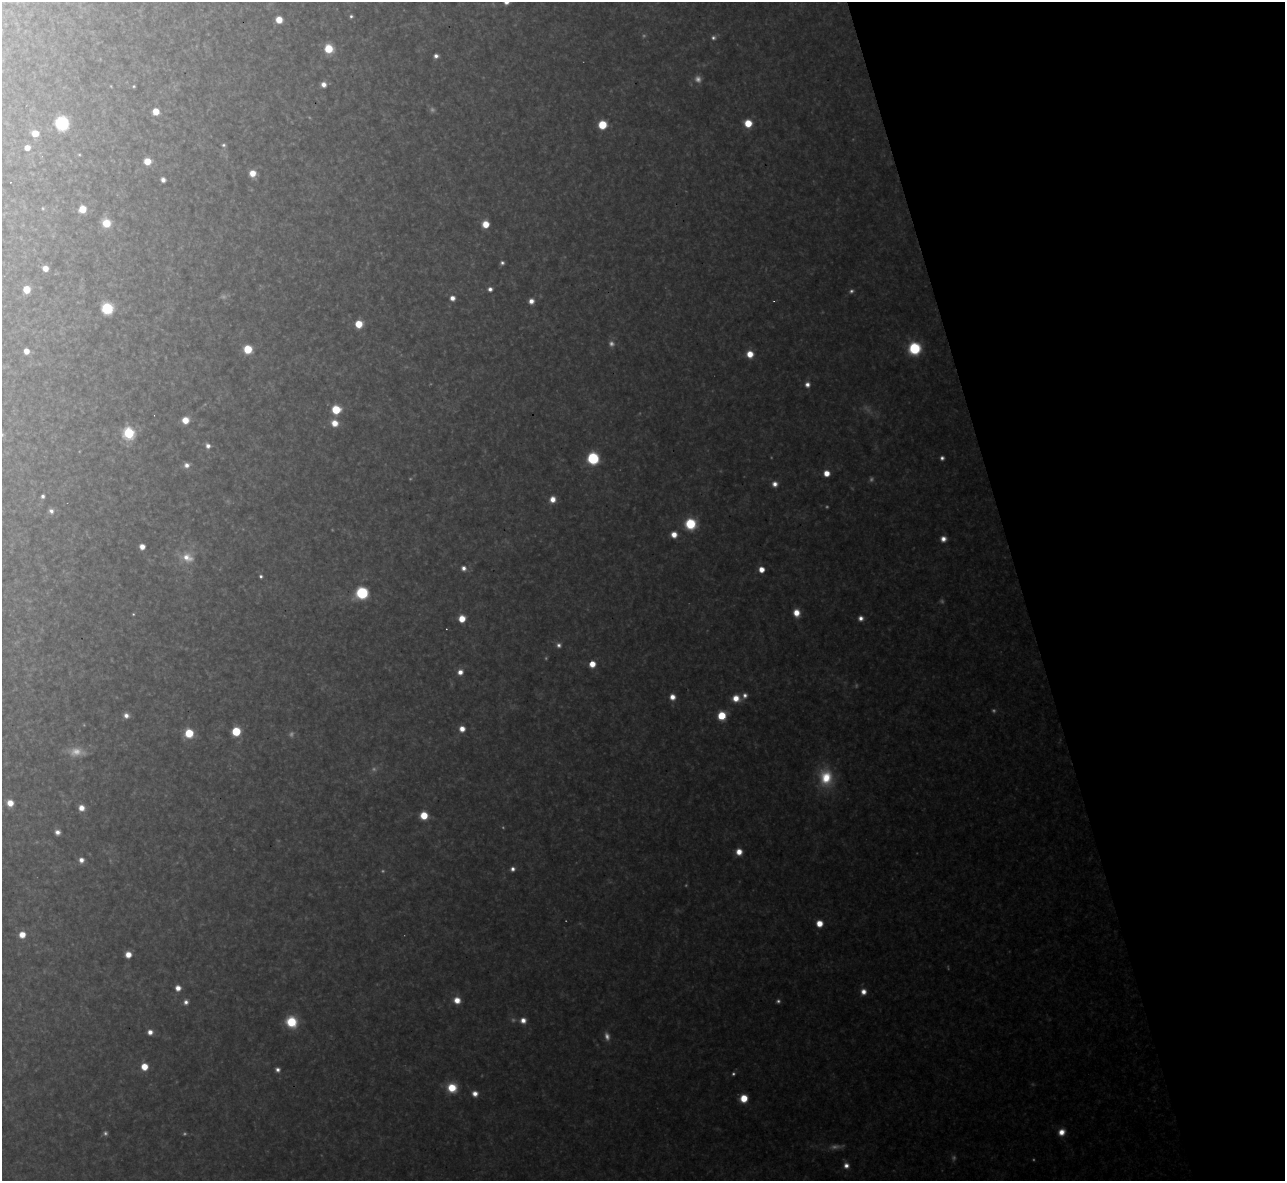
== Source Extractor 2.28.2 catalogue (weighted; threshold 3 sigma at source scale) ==
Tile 12 of 4 x 4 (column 4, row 3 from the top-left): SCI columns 3851-5133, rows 1320-2498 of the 5133 x 5115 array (HDU 1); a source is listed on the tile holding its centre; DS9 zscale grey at full resolution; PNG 1287 x 1183 px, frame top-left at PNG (2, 2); no overlay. Shown black and unused: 21% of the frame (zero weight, under 3 of 4 exposures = <1% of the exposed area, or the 3 px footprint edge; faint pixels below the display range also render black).
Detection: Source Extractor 2.28.2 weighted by HDU 2 'WHT'; one run over the whole footprint, this tile lists its part. Background 0.334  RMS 0.02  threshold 0.0884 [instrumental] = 3 sigma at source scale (4.5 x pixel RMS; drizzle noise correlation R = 1.50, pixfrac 1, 0.05/0.05 arcsec/px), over >= 5 px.
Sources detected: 130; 34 too faint to see at this stretch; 1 cosmic-ray / hot-pixel residue — not listed; the other 95 listed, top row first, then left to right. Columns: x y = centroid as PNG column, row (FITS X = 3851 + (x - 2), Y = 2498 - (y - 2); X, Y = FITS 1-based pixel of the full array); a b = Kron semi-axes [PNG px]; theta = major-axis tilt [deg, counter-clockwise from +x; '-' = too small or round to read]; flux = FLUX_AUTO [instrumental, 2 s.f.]
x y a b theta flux
506 2 5 5 - 16
351 16 4 4 - 4.4
279 20 6 6 - 32
329 49 7 6 - 69
436 56 5 4 - 8.4
323 84 6 5 - 14
134 86 3 3 - 2.3
156 111 6 5 - 29
62 123 7 7 - 330
748 123 6 6 - 50
602 125 6 6 - 71
35 133 6 5 - 34
224 145 5 5 - 4.2
27 148 5 4 - 20
147 161 6 6 - 35
252 173 6 6 - 28
163 180 5 4 - 10
82 209 6 6 - 40
106 223 8 8 - 47
485 224 6 6 - 36
502 263 4 4 - 5.2
45 268 6 5 - 20
27 289 6 5 - 41
490 289 5 4 - 8.7
452 298 5 5 - 15
531 301 5 5 - 15
107 308 8 7 - 130
359 324 6 5 - 52
914 348 8 8 - 160
248 349 6 6 - 65
26 351 5 5 - 19
750 354 6 6 - 32
807 384 6 6 - 11
336 410 7 7 - 69
185 420 7 6 - 31
334 423 8 7 - 28
129 433 6 6 - 250
208 446 7 6 - 11
593 458 9 8 - 120
942 458 4 4 - 6.7
187 465 7 7 - 12
827 473 5 5 - 26
775 484 6 6 - 13
43 496 5 4 - 5.4
553 499 6 6 - 20
51 511 7 6 - 9
690 524 10 10 - 87
674 534 6 6 - 22
943 539 6 6 - 14
142 547 5 5 - 18
187 557 20 14 -17 41
464 568 7 6 - 10
761 569 5 5 - 26
261 576 4 4 - 4.9
362 593 9 9 - 120
796 613 7 6 - 26
133 614 4 4 - 2.4
861 618 6 6 - 11
462 619 6 5 - 36
559 645 7 6 - 8
592 664 6 5 - 29
460 672 7 6 - 14
745 695 8 6 63 9.5
672 697 6 6 - 18
736 698 8 7 - 27
126 715 6 6 - 12
722 716 6 6 - 63
462 729 5 5 - 19
236 731 6 6 - 92
189 733 6 6 - 74
826 777 23 17 -84 84
10 803 6 6 - 27
81 808 6 6 - 20
424 815 6 6 - 49
57 832 5 5 - 11
739 852 6 6 - 24
81 860 6 6 - 13
513 869 6 5 - 8.5
819 923 5 5 - 31
22 935 6 6 - 27
128 954 5 5 - 23
178 988 5 5 - 17
863 992 7 6 - 16
457 1000 7 7 - 25
186 1002 6 6 - 9.1
523 1020 7 6 - 16
291 1022 9 9 - 89
150 1032 5 5 - 14
144 1067 6 6 - 37
278 1070 5 5 - 8.1
452 1088 9 8 - 57
475 1094 6 6 - 16
744 1098 6 6 - 46
1062 1132 8 7 - 22
846 1165 7 6 - 12
Isophote crosses this tile's border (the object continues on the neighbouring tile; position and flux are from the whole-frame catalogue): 1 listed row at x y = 506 2